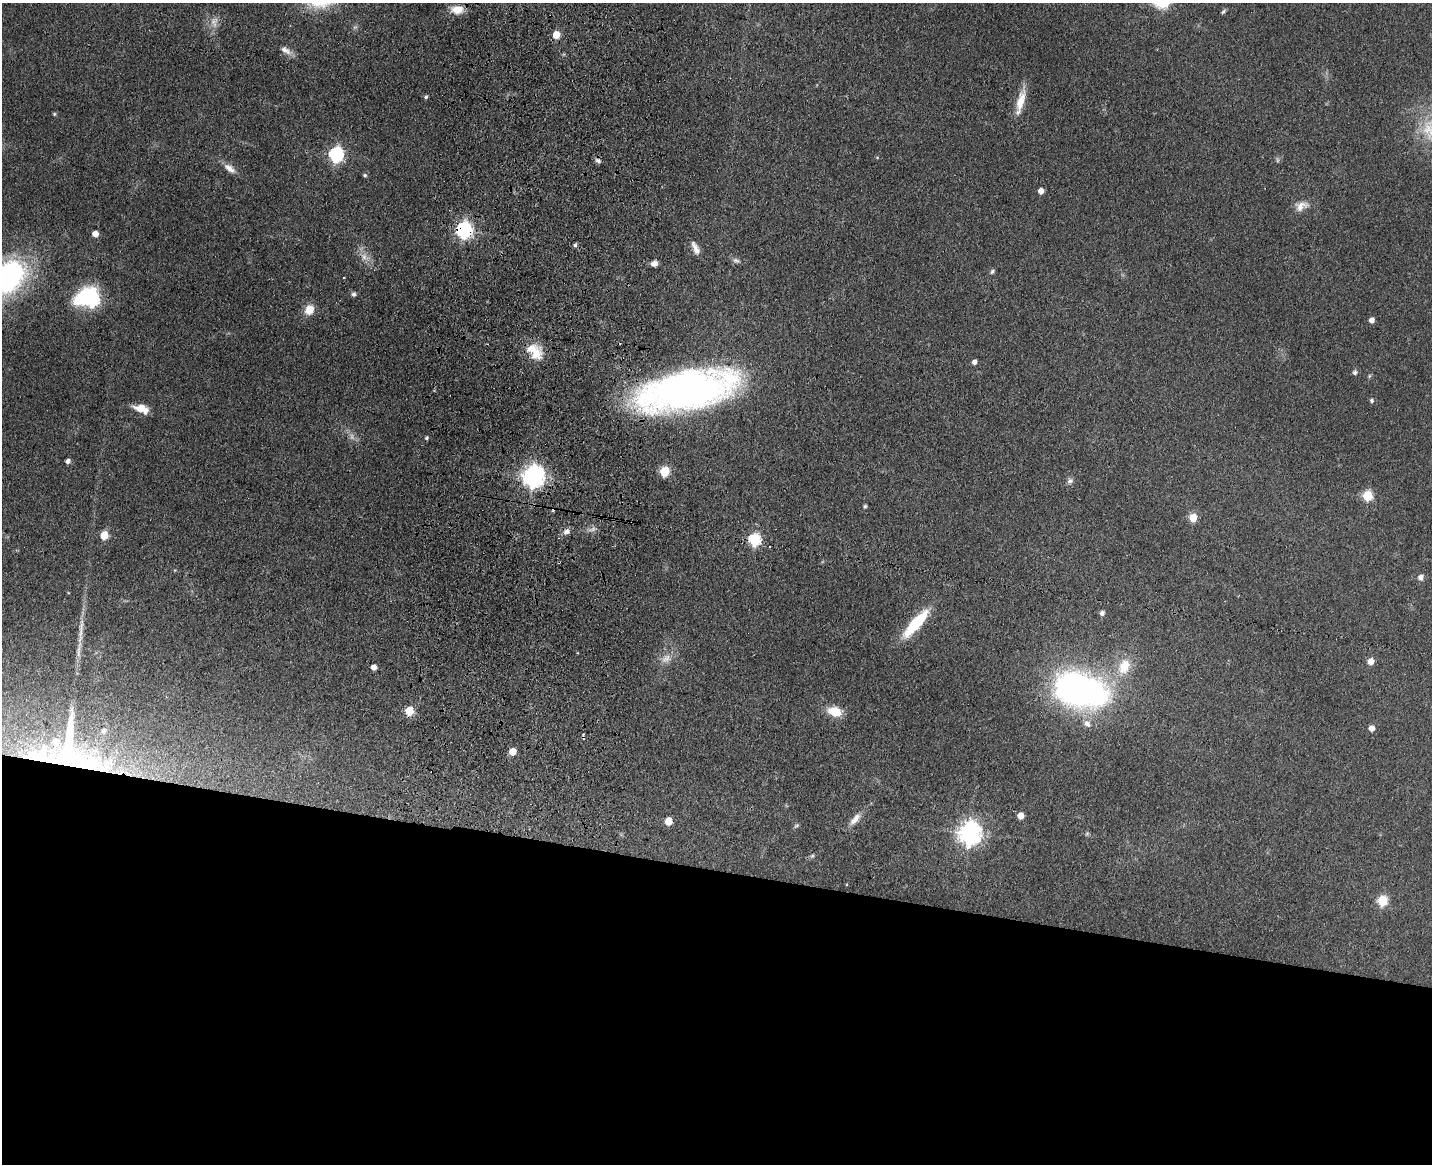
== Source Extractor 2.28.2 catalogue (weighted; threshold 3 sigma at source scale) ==
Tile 11 of 3 x 4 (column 2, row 4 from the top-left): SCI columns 1764-3193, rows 18-1179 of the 4844 x 4684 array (HDU 1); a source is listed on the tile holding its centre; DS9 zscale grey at full resolution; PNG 1434 x 1166 px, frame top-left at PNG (2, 3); no overlay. Shown black and unused: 25% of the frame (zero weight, under 3 of 4 exposures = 6% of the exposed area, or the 3 px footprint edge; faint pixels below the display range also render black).
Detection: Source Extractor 2.28.2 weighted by HDU 2 'WHT'; one run over the whole footprint, this tile lists its part. Background 0.0658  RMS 0.0061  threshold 0.0276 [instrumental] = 3 sigma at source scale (4.5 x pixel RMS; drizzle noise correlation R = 1.50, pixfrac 1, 0.05/0.05 arcsec/px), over >= 5 px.
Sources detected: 81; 3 too faint to see at this stretch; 2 inside a brighter object's white glare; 2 cosmic-ray / hot-pixel residue — not listed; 5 inside a brighter listed object's ellipse — not listed separately; the other 69 listed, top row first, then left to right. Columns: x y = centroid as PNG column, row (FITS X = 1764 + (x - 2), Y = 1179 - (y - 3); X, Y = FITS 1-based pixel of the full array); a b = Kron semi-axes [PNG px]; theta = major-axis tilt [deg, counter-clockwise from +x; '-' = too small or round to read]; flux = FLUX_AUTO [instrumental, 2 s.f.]
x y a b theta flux
457 9 14 10 0 8.4
1223 11 7 4 45 1.1
214 23 15 6 -69 3.4
556 35 6 5 - 11
285 50 16 8 -32 4
426 97 4 4 - 1.1
1021 102 29 10 74 11
54 114 5 4 - 0.78
336 155 7 6 - 120
598 161 8 6 -32 1.8
229 168 17 8 -36 5
365 175 5 5 - 1.2
1041 191 5 4 - 4.8
1301 206 18 11 24 6
464 230 7 6 - 190
95 234 5 5 - 5.5
575 245 5 4 - 1.4
695 248 17 7 -65 4.4
364 257 13 9 -28 4.9
736 260 10 6 -28 1.9
654 264 7 6 - 3.3
992 271 7 5 57 1.2
9 277 43 31 48 110
344 277 2 2 - 0.62
353 294 5 5 - 1.6
92 300 8 6 65 93
309 310 12 10 60 7.7
1372 320 5 4 - 3.8
532 349 24 11 -1 11
974 362 5 5 - 2.6
1355 372 6 5 - 1.5
1369 376 6 4 72 0.79
686 390 71 27 12 440
1372 401 5 5 - 1.4
141 408 17 8 -17 8.1
426 438 4 4 - 1.1
68 461 5 4 - 2.7
665 471 6 5 - 34
533 477 8 7 - 470
1070 481 9 7 48 2.1
1367 496 6 5 - 38
865 506 4 4 - 1.2
1193 518 5 5 - 16
566 532 9 7 36 3.1
104 535 5 5 - 16
755 540 6 6 - 65
1421 577 8 7 - 2.6
1102 613 5 5 - 2.2
916 623 35 10 49 32
81 630 34 6 84 8.1
666 659 16 11 37 5.9
1371 661 5 5 - 7.4
373 667 5 5 - 4.7
1124 667 22 15 66 15
1074 688 36 32 -39 180
409 711 5 5 - 23
835 712 14 9 -15 14
1087 724 11 8 -36 3.8
1372 728 5 5 - 4.9
583 737 6 3 -89 2.5
71 752 70 51 -49 160
512 752 5 5 - 9.7
1020 816 5 5 - 7.7
855 819 20 8 47 5.3
668 821 6 5 - 12
970 833 9 8 - 470
1087 833 6 4 45 0.92
812 856 6 4 43 0.97
1382 901 6 5 - 35
Overlapping masked pixels (flux is a lower limit): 5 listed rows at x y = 464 230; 686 390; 533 477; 583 737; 71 752
Isophote crosses this tile's border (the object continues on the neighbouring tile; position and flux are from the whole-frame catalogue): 1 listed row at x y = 9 277